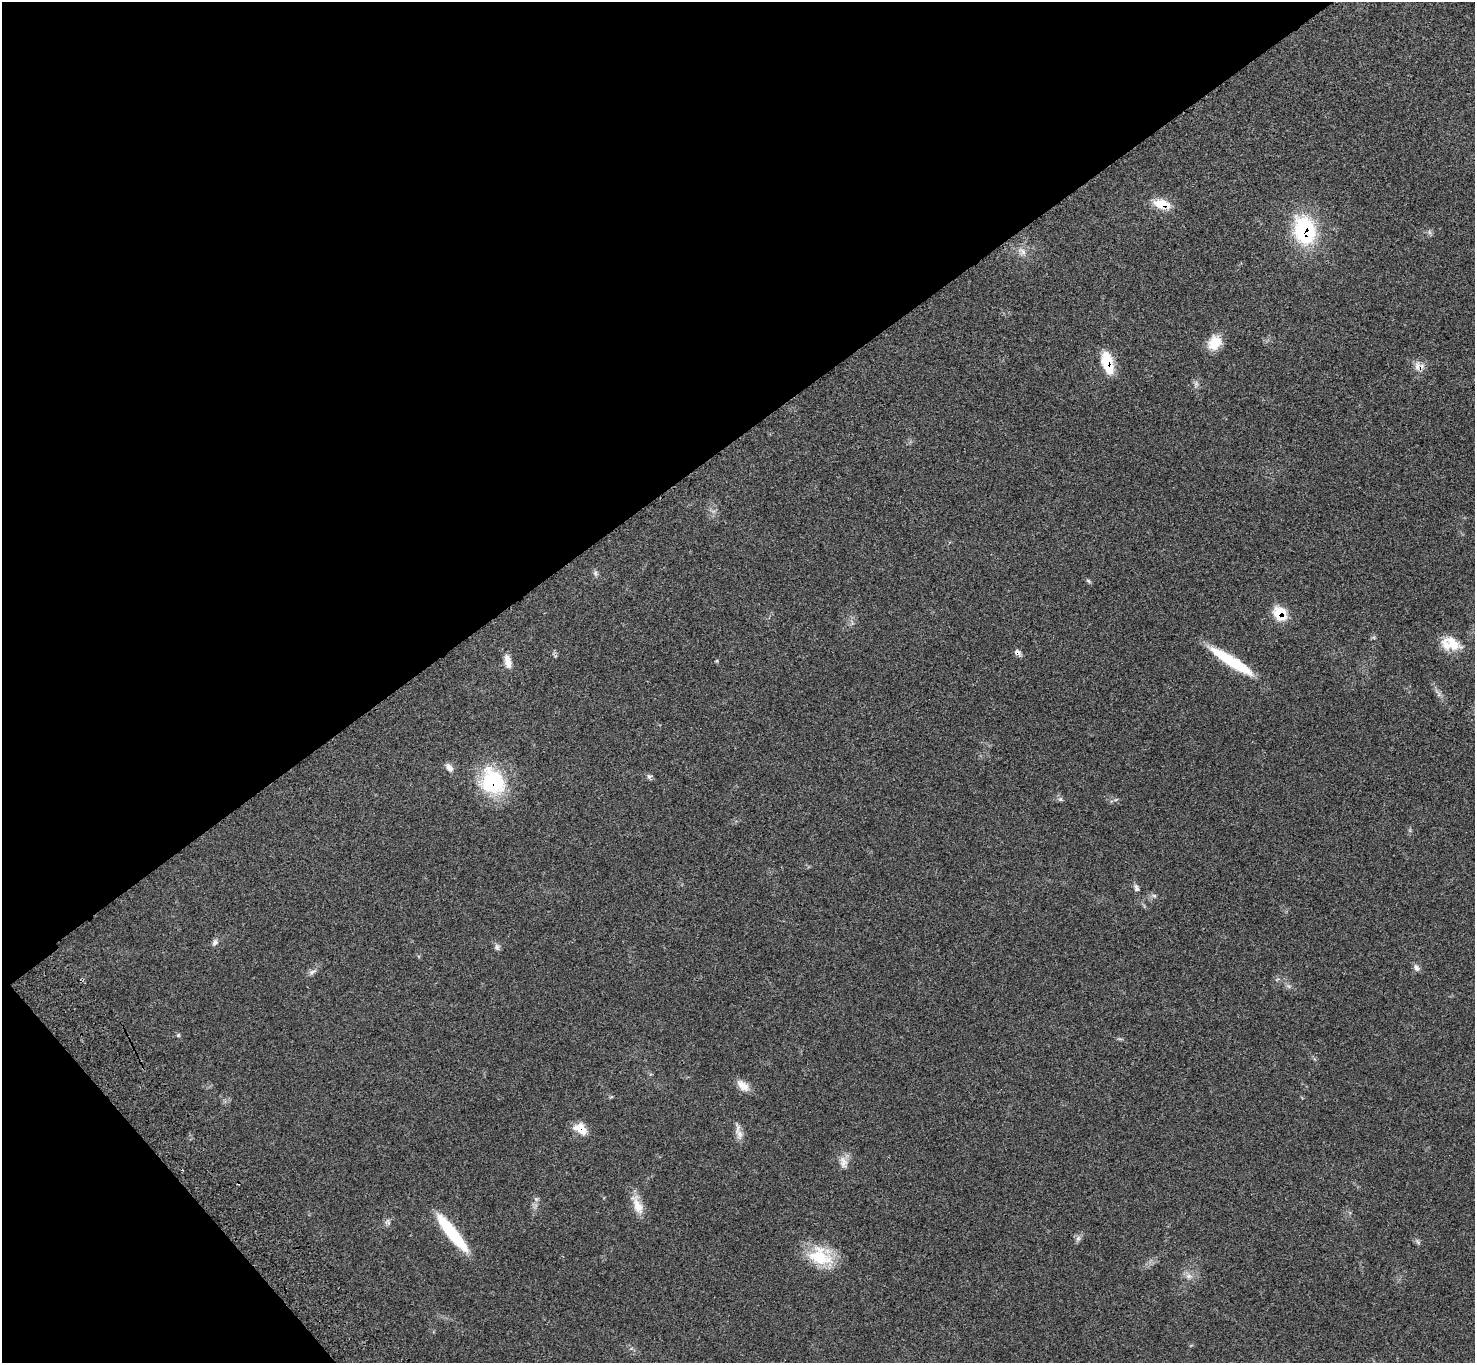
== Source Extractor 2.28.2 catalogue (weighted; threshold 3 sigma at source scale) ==
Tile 5 of 4 x 4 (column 1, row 2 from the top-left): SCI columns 104-1576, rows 2966-4326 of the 6102 x 6074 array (HDU 1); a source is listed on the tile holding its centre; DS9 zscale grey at full resolution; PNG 1477 x 1365 px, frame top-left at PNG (2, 2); no overlay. Shown black and unused: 36% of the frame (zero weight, under 3 of 4 exposures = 6% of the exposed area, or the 3 px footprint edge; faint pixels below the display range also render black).
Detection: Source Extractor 2.28.2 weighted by HDU 2 'WHT'; one run over the whole footprint, this tile lists its part. Background 0.058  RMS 0.0056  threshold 0.025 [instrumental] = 3 sigma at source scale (4.5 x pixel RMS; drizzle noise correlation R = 1.50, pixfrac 1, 0.05/0.05 arcsec/px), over >= 5 px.
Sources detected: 39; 2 inside a brighter listed object's ellipse — not listed separately; the other 37 listed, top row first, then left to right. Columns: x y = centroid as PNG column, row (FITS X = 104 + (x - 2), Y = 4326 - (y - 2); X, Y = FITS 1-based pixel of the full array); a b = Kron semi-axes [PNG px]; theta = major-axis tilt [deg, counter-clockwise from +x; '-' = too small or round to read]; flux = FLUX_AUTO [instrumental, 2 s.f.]
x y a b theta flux
1162 204 19 10 -11 10
1305 230 28 20 -77 51
1429 232 7 4 -71 1
1022 252 11 8 -54 3.2
1215 343 18 15 54 9
1107 363 23 11 -75 16
1417 366 14 6 86 3.4
1196 384 8 5 -79 1.5
595 573 7 6 - 1.2
1088 581 8 3 -45 0.8
1280 613 16 13 -53 13
1453 643 27 13 -36 9.8
1017 652 9 7 -33 2
507 661 18 8 -77 4.8
1232 661 49 9 -32 31
449 767 12 8 -51 2.8
649 776 7 6 - 1.3
493 781 33 28 -65 40
1060 799 6 5 - 1
1136 886 7 6 - 1.4
1154 896 7 4 -1 1
215 942 8 7 - 1.7
497 947 9 6 -71 1.6
1416 968 10 7 -66 1.9
312 972 14 5 27 1.9
178 1035 6 5 - 0.7
743 1086 18 10 -41 5.3
580 1128 16 10 -36 8.2
739 1134 16 8 89 3.7
843 1162 18 10 -80 4.4
536 1199 5 5 - 1.1
637 1206 29 11 -63 7.6
452 1233 47 10 -51 33
1078 1239 9 6 63 1.6
1418 1242 9 4 -55 1
820 1257 33 23 -24 22
1189 1276 8 6 20 2.1
Overlapping masked pixels (flux is a lower limit): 8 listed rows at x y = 1162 204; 1305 230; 1107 363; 1417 366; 1280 613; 1017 652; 493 781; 580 1128